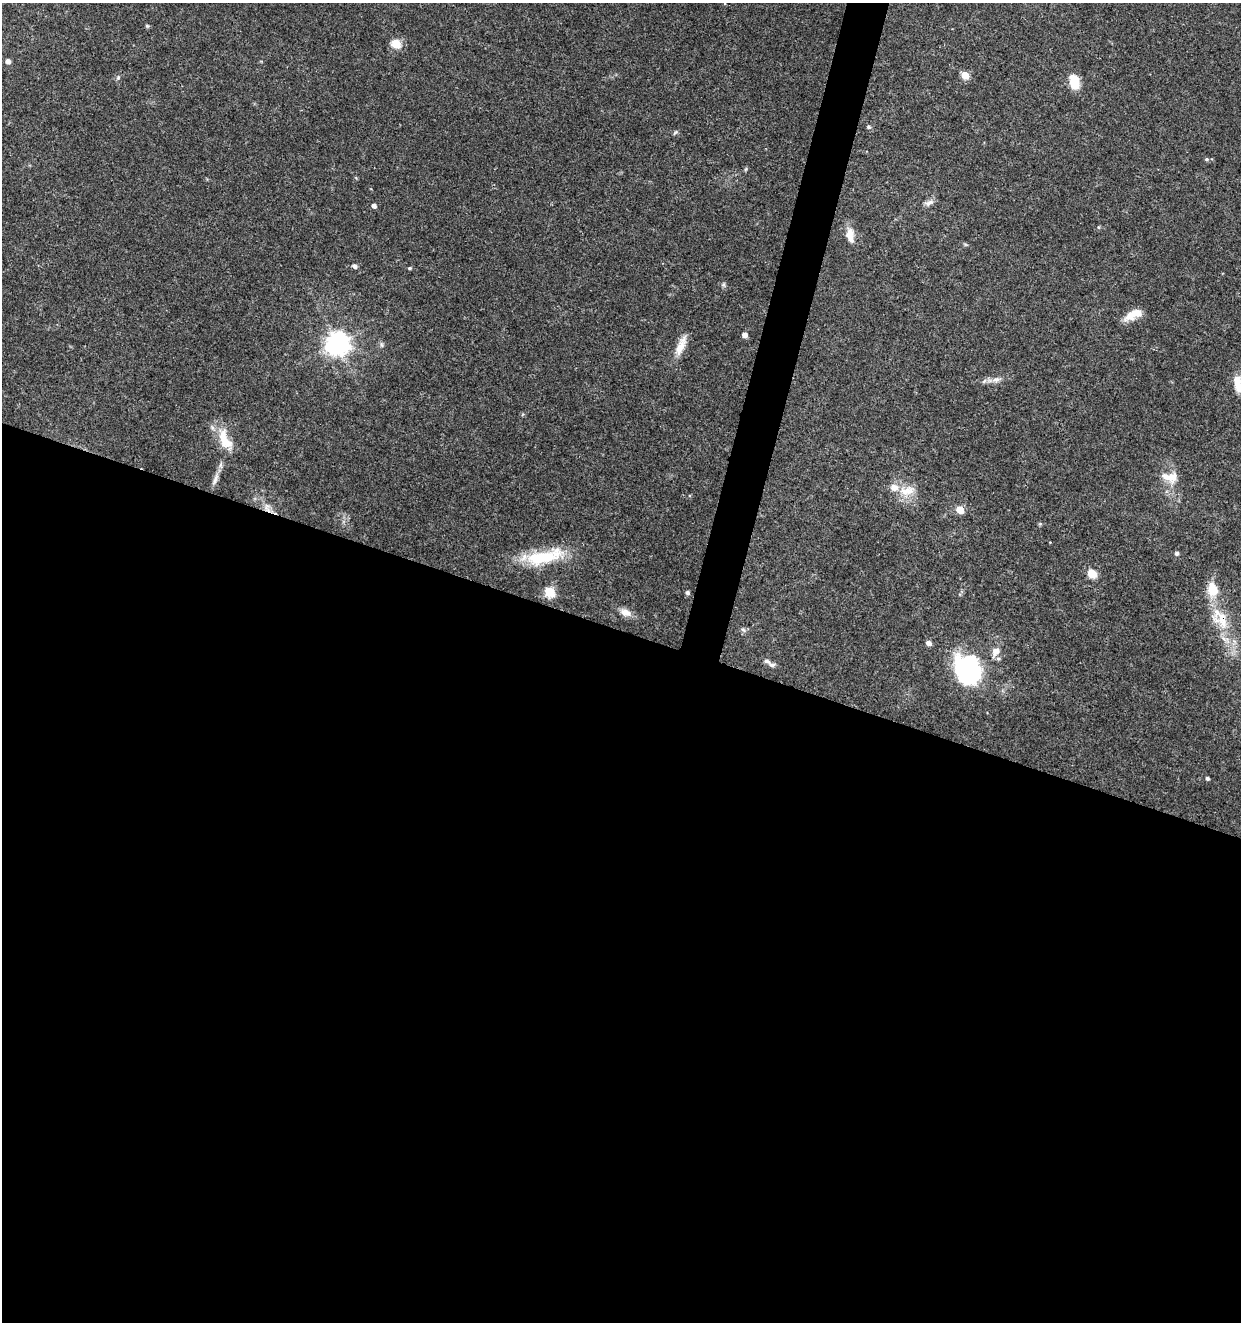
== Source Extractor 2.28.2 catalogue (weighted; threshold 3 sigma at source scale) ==
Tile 14 of 4 x 4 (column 2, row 4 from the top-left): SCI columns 1522-2760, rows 5-1324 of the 5461 x 5295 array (HDU 1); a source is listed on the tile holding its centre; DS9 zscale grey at full resolution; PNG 1243 x 1324 px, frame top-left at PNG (2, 3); no overlay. Shown black and unused: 54% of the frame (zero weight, under 3 of 5 exposures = <1% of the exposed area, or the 3 px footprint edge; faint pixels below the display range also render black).
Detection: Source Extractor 2.28.2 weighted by HDU 2 'WHT'; one run over the whole footprint, this tile lists its part. Background 0.0329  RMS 0.0024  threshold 0.011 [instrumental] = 3 sigma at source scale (4.5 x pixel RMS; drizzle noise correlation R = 1.50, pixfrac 1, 0.0396/0.0396 arcsec/px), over >= 5 px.
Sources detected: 48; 5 inside a brighter listed object's ellipse — not listed separately; the other 43 listed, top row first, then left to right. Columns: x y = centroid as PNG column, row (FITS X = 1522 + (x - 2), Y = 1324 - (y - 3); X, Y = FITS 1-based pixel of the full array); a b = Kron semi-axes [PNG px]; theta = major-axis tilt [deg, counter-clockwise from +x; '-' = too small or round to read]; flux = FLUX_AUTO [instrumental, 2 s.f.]
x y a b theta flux
147 26 6 5 - 0.31
396 44 5 5 - 11
8 61 5 5 - 1.3
965 75 5 5 - 6
118 77 6 5 - 0.41
1074 82 13 8 -74 6.1
869 127 6 5 - 0.41
675 133 9 3 50 0.31
1207 159 5 5 - 0.35
746 169 6 4 71 0.3
929 202 14 7 28 1.1
374 206 4 4 - 1.1
850 235 22 11 -83 2.8
965 244 6 4 -19 0.32
354 266 6 4 -33 0.87
409 268 5 4 - 0.36
723 285 7 5 72 0.45
1134 314 22 8 25 4
744 335 5 4 - 1.5
337 343 8 8 - 220
381 345 8 4 -81 0.47
681 346 30 9 67 3.4
996 379 13 7 7 1.5
1238 384 25 10 -83 4
225 439 33 13 -64 5.8
1172 477 17 12 17 3.2
215 479 21 6 69 1.9
907 490 24 13 8 4.3
267 507 12 7 80 1.5
960 510 5 5 - 6.4
1177 553 5 5 - 0.57
541 557 53 16 7 13
1092 574 11 9 -32 2.9
550 592 6 5 - 17
687 593 5 4 - 0.61
625 613 15 9 -18 2.1
1216 613 39 13 82 6.5
743 630 7 5 -64 0.58
929 643 5 5 - 1.3
995 652 16 10 55 2.2
767 661 9 6 -30 0.8
968 669 36 30 -59 27
1207 778 4 3 - 0.55
Overlapping masked pixels (flux is a lower limit): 1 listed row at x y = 267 507
Isophote crosses this tile's border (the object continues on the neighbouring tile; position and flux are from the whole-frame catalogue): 1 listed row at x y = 1238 384